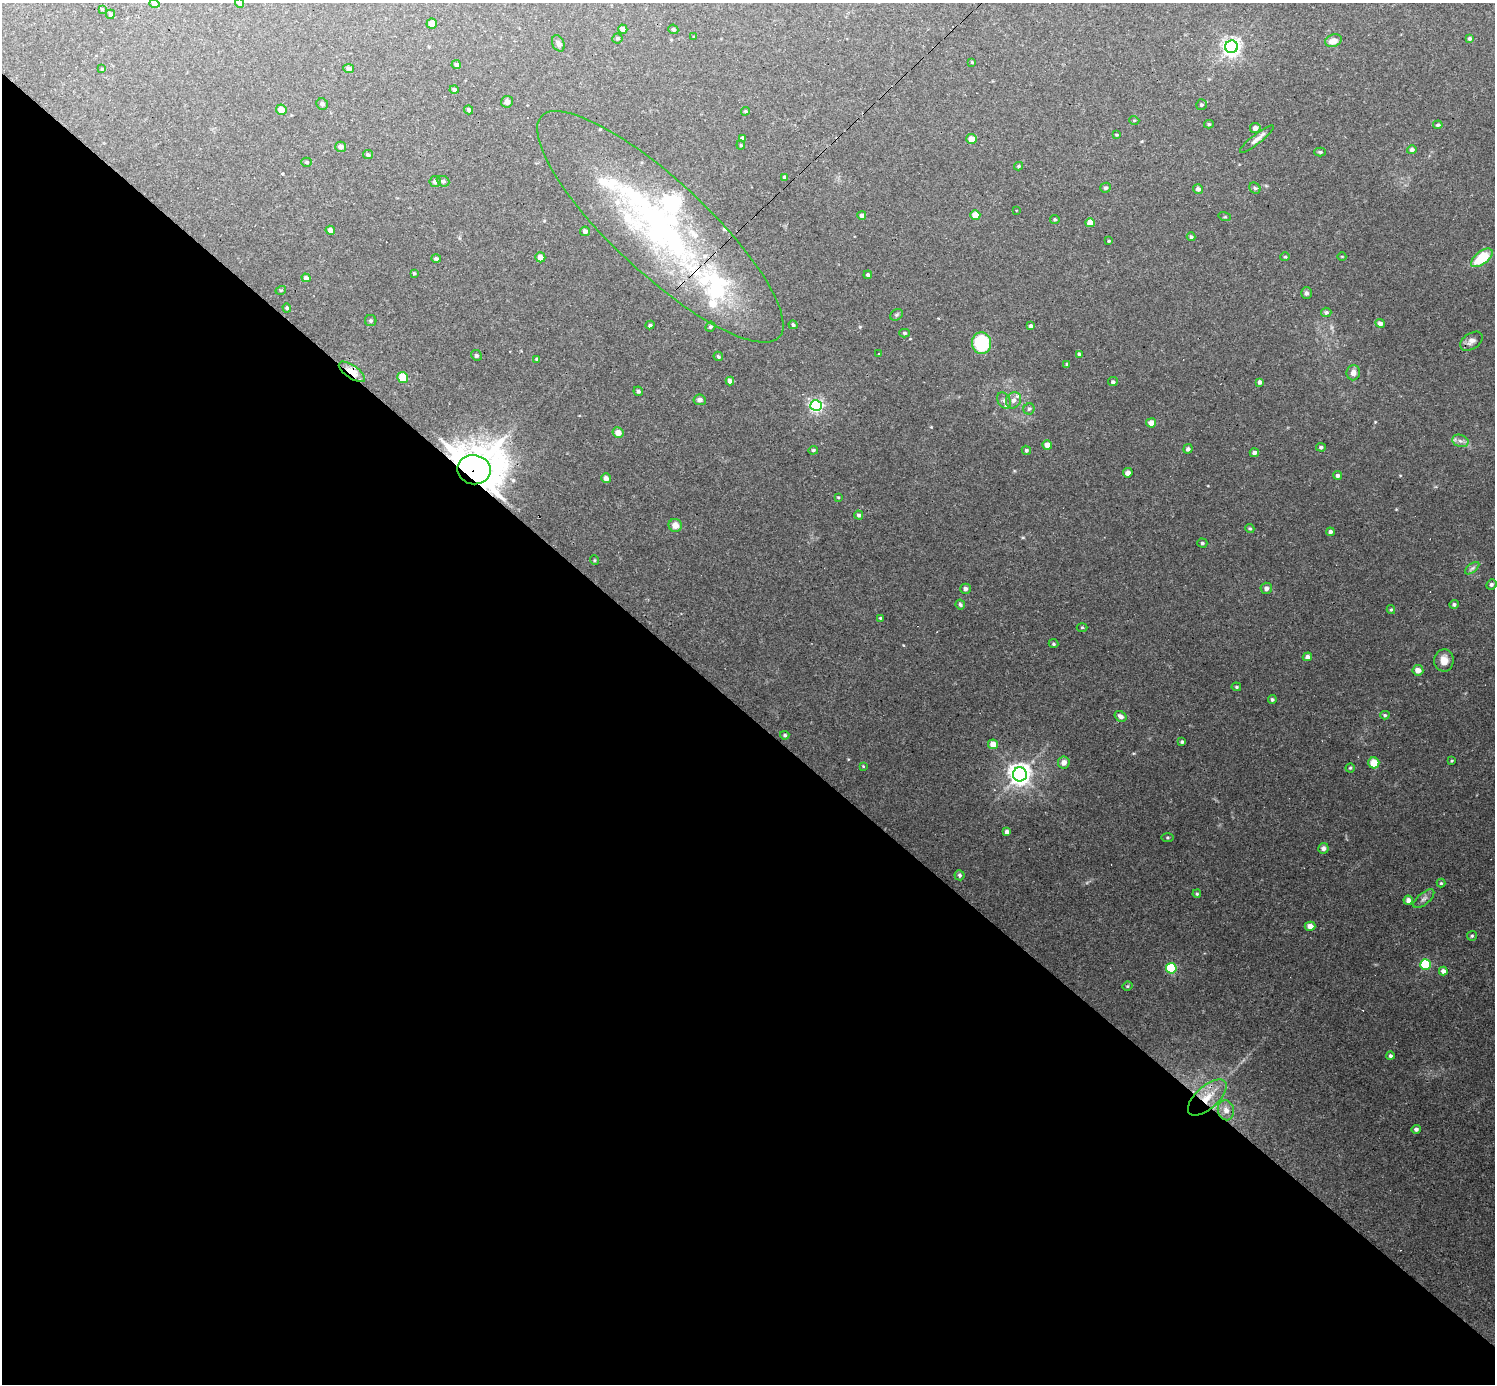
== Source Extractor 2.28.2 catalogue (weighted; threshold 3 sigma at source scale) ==
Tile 14 of 4 x 4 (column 2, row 4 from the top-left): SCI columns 1495-2987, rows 294-1675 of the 5974 x 5974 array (HDU 1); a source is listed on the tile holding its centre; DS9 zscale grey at full resolution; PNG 1497 x 1386 px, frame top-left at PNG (2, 3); each listed source drawn as its Kron ellipse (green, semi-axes under 4 px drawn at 4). Shown black and unused: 49% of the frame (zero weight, under 3 of 4 exposures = <1% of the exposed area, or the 3 px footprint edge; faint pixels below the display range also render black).
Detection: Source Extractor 2.28.2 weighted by HDU 2 'WHT'; one run over the whole footprint, this tile lists its part. Background 0.0462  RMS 0.0027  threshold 0.012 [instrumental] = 3 sigma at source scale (4.5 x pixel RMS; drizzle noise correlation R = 1.50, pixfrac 1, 0.05/0.05 arcsec/px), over >= 5 px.
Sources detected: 172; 1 inside a brighter object's white glare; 4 cosmic-ray / hot-pixel residue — neither listed nor drawn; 7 inside a brighter listed object's ellipse — not listed separately; the other 160 listed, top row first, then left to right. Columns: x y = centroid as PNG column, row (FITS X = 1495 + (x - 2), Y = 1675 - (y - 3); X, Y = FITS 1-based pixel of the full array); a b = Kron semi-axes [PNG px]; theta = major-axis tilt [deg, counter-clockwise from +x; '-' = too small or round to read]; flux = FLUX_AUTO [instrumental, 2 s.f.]
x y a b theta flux
154 3 5 4 - 0.86
240 3 5 4 - 0.55
102 9 4 3 - 0.29
110 14 4 4 - 0.45
432 24 5 5 - 2.2
623 29 5 4 - 1.3
673 29 5 4 - 0.45
694 37 3 3 - 0.23
617 38 5 5 - 0.49
1470 39 4 4 - 0.48
1333 41 8 6 21 1.9
558 43 8 6 -63 0.86
1231 47 6 6 - 110
972 62 4 3 - 0.24
456 65 4 4 - 0.52
349 68 5 4 - 0.86
102 69 4 4 - 0.23
454 90 4 4 - 0.63
507 102 6 6 - 1
322 104 6 5 - 0.58
1201 105 6 5 - 0.51
281 110 5 5 - 2.3
469 110 4 4 - 0.55
745 111 4 3 - 0.3
1134 120 5 3 - 0.24
1209 124 5 4 - 0.38
1438 125 5 4 - 0.44
1255 128 5 5 - 1.1
1116 135 3 2 - 0.25
743 138 4 4 - 0.91
971 139 5 5 - 2.1
1257 139 21 4 38 1.4
741 145 4 4 - 0.3
341 147 5 5 - 1.1
1412 150 5 4 - 0.68
1320 152 6 4 -1 0.4
368 155 5 4 - 0.56
306 162 5 4 - 0.43
1019 166 4 3 - 0.39
785 177 4 3 - 0.63
435 181 5 5 - 0.86
443 181 6 5 - 0.65
1105 188 5 4 - 0.46
1255 188 6 5 - 0.45
1198 189 5 5 - 0.84
1016 210 3 2 - 0.16
862 215 4 4 - 1.1
975 215 5 5 - 2.7
1225 217 6 4 -16 0.36
1055 219 5 4 - 0.37
1090 223 5 4 - 3.5
660 227 162 46 -43 96
330 230 5 4 - 1.2
585 231 5 4 - 1.1
1191 237 4 4 - 0.43
1109 241 4 3 - 0.29
540 257 5 5 - 2
1285 257 5 4 - 0.31
1342 257 4 3 - 0.17
1482 258 13 6 38 9.5
436 259 5 4 - 0.58
414 273 4 3 - 0.32
868 275 4 4 - 0.54
306 278 4 4 - 1.2
281 290 5 3 - 0.27
1306 293 6 5 - 0.61
287 308 5 4 - 0.39
1326 312 5 4 - 0.64
896 315 7 5 37 0.47
371 321 5 5 - 0.45
1380 323 5 4 - 0.98
650 325 4 4 - 0.36
793 325 5 4 - 0.49
1031 326 4 3 - 0.6
710 327 5 4 - 0.43
905 333 5 4 - 0.39
1471 341 12 8 33 1.3
982 343 11 9 -86 14
879 353 3 2 - 0.3
1079 354 4 4 - 0.34
476 355 5 5 - 0.42
718 356 5 4 - 0.46
537 359 4 3 - 0.41
1067 364 4 4 - 0.33
352 372 15 6 -35 4.5
1353 373 7 7 - 1.3
403 378 5 5 - 4.5
730 381 4 4 - 1.4
1113 382 5 4 - 0.58
1260 382 4 3 - 0.79
638 391 5 4 - 0.49
700 400 6 5 - 0.94
1004 400 9 6 -63 0.9
1013 400 8 7 - 1.2
816 406 6 5 - 55
1029 409 5 5 - 0.47
1151 423 5 4 - 2
618 433 6 5 - 1.8
1460 441 8 6 -20 0.91
1047 445 5 4 - 2.2
1321 447 5 4 - 0.48
1188 449 5 4 - 0.59
813 450 5 4 - 0.32
1026 450 5 4 - 0.44
1254 453 5 4 - 0.79
474 470 17 14 -10 740
1128 473 5 4 - 1.3
1338 475 4 4 - 0.81
606 478 5 4 - 1.3
838 497 3 2 - 0.2
859 515 4 4 - 0.64
675 525 6 6 - 2.2
1250 528 4 4 - 0.31
1330 532 4 4 - 0.92
1202 543 5 4 - 0.46
594 560 5 3 - 0.23
1472 568 8 4 37 0.63
1491 584 5 5 - 0.61
1266 588 6 5 - 0.94
965 589 5 5 - 0.75
960 604 5 4 - 0.55
1454 604 4 4 - 0.51
1391 610 4 4 - 0.28
880 618 4 3 - 0.27
1082 627 5 3 - 0.26
1053 644 5 4 - 0.38
1307 657 5 4 - 1
1444 660 11 9 -89 2.5
1418 670 5 5 - 2.2
1236 687 5 4 - 0.33
1272 699 4 4 - 0.45
1385 715 4 4 - 0.35
1120 716 6 5 - 1.1
785 735 4 4 - 0.48
1182 742 4 3 - 0.4
993 744 5 5 - 2.8
1452 761 3 3 - 0.24
1064 762 6 6 - 1.5
1374 763 5 5 - 3.7
863 766 4 3 - 0.21
1350 768 4 4 - 0.34
1020 774 7 7 - 190
1007 832 4 4 - 0.85
1168 837 6 3 0 0.31
1323 848 5 5 - 0.8
960 875 5 5 - 0.52
1441 883 4 4 - 0.31
1197 894 4 3 - 0.3
1424 899 13 6 41 0.96
1408 900 4 4 - 1
1310 926 5 4 - 1.6
1472 936 5 5 - 0.39
1425 965 5 5 - 20
1171 968 5 5 - 18
1443 971 4 4 - 1.2
1127 986 5 4 - 0.3
1390 1056 4 4 - 0.56
1207 1097 24 11 42 6
1226 1110 10 8 -77 1.9
1416 1129 5 4 - 0.59
Overlapping masked pixels (flux is a lower limit): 4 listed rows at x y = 660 227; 352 372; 474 470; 1207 1097
Isophote crosses this tile's border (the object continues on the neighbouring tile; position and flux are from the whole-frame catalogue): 2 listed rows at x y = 154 3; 240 3